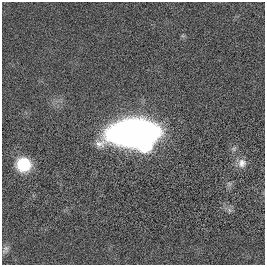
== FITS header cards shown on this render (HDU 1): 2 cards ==
NAXIS1  =                  263
NAXIS2  =                  263

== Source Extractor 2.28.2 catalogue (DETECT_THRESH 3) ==
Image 263 x 263 px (HDU 1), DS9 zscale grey, 1 PNG px = 1 image px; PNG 267 x 267 px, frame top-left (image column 1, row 263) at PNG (2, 2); no overlay
Background 0.00386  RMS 0.04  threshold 0.12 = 3 sigma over >= 5 px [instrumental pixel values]
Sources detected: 7; all 7 listed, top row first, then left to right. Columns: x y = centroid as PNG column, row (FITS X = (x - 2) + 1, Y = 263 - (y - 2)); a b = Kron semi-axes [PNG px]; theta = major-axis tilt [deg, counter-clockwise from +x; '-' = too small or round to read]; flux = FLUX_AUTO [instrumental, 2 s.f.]
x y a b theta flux
133 133 31 16 6 2400
145 145 10 9 - 170
234 149 7 5 19 5.5
242 163 12 11 - 19
23 165 13 12 - 110
229 210 7 4 -71 5.5
6 248 11 7 76 9